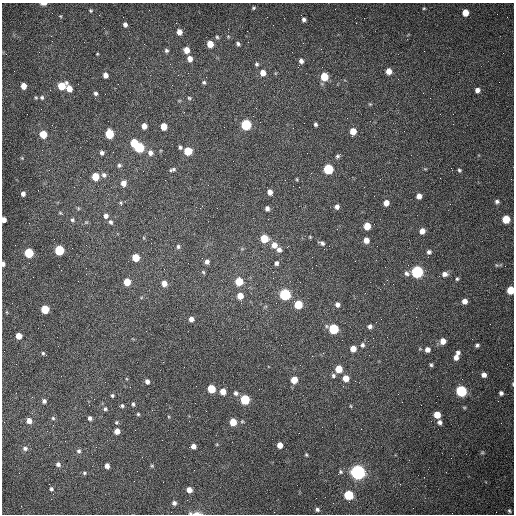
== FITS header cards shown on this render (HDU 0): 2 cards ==
NAXIS1  =                  512 /fastest changing axis
NAXIS2  =                  512 /next to fastest changing axis

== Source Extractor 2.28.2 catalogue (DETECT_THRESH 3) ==
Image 512 x 512 px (HDU 0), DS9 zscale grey, 1 PNG px = 1 image px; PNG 516 x 516 px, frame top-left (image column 1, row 512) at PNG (2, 3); no overlay
Background 1480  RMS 22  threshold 65.9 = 3 sigma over >= 5 px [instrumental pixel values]
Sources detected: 174; all 174 listed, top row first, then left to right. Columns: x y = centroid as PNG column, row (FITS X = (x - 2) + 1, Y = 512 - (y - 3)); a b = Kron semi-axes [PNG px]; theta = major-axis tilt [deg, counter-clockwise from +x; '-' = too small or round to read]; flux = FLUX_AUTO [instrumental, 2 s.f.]
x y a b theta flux
43 4 6 3 1 7100
253 8 4 3 - 1700
424 8 3 3 - 1400
91 11 4 4 - 1700
465 13 5 5 - 18000
60 16 4 4 - 1300
304 19 4 4 - 3800
356 23 3 2 - 1200
125 25 5 4 - 4800
179 32 5 5 - 11000
51 36 3 2 - 1500
217 37 5 5 - 2200
210 44 5 5 - 22000
238 44 5 4 - 3100
166 50 5 5 - 3100
186 50 5 5 - 14000
97 54 3 2 - 1200
190 59 6 5 - 10000
301 61 6 5 - 5400
256 64 5 5 - 2700
389 71 6 5 - 12000
263 73 6 6 - 13000
105 75 5 5 - 8200
324 77 6 5 - 40000
204 82 5 5 - 2600
23 86 5 4 - 13000
61 86 7 5 39 36000
69 89 6 5 - 15000
477 90 5 5 - 6400
96 93 5 5 - 3300
105 94 2 2 - 670
42 97 6 5 - 2900
189 98 5 4 - 2100
370 104 5 4 - 1600
316 124 4 4 - 3000
246 125 6 5 - 150000
144 126 5 5 - 10000
164 126 5 5 - 22000
293 128 2 2 - 790
353 131 5 5 - 20000
43 134 5 5 - 32000
109 134 6 5 - 66000
134 143 5 5 - 44000
180 147 4 3 - 2700
139 148 6 5 - 110000
188 151 5 5 - 49000
102 153 5 5 - 4100
150 153 7 6 - 6900
337 156 6 5 - 3000
22 158 4 4 - 1200
119 165 5 5 - 3000
328 169 6 5 - 110000
172 170 7 4 17 3000
459 170 5 4 - 2200
104 175 8 6 -56 4700
95 177 5 5 - 32000
297 179 5 3 - 1500
123 183 6 5 - 9900
299 187 2 2 - 960
270 192 5 5 - 8700
23 194 4 4 - 5100
419 196 5 5 - 8700
497 201 6 5 - 3500
121 203 5 4 - 1800
386 203 5 5 - 11000
337 207 5 5 - 5500
78 208 6 3 -73 1500
267 208 5 4 - 5300
60 213 5 4 - 1700
106 216 6 5 - 5700
506 219 6 5 - 39000
4 220 5 4 - 9400
72 220 5 5 - 2600
111 222 6 5 - 3200
367 226 5 5 - 25000
422 231 5 5 - 11000
310 237 5 3 - 1500
144 238 6 3 -71 1300
264 238 5 5 - 42000
366 240 5 5 - 11000
322 243 8 5 -27 4200
274 245 7 7 - 12000
178 247 6 4 -89 2800
59 250 6 5 - 99000
279 250 7 6 - 5800
429 252 6 5 - 3700
29 253 6 5 - 85000
136 258 5 5 - 36000
207 262 5 5 - 5100
276 263 5 5 - 4100
3 264 5 4 - 4300
497 265 5 4 - 1800
312 268 2 2 - 810
203 272 5 4 - 1800
417 272 6 6 - 280000
407 273 8 6 -39 4800
445 274 7 6 - 6600
273 278 2 2 - 790
457 279 5 4 - 2100
127 282 5 5 - 31000
239 282 5 5 - 42000
164 283 6 5 - 12000
511 290 5 5 - 41000
285 294 6 6 - 200000
240 296 6 6 - 17000
464 301 5 5 - 8500
337 304 6 5 - 6200
298 305 5 5 - 50000
45 309 5 5 - 54000
191 319 5 4 - 7700
381 319 2 2 - 840
370 326 5 5 - 4800
333 329 6 5 - 110000
19 336 5 5 - 17000
443 341 5 5 - 12000
362 345 6 6 - 3900
477 345 4 3 - 2800
353 349 5 5 - 15000
427 350 6 5 - 7500
43 353 5 4 - 2100
458 353 5 5 - 4100
456 357 6 5 - 7400
431 365 4 3 - 2400
339 369 5 5 - 26000
484 375 5 4 - 6700
333 376 6 5 - 3300
346 378 6 6 - 16000
294 380 5 5 - 21000
147 382 5 4 - 5900
513 384 5 3 - 1200
211 389 5 5 - 49000
223 391 5 5 - 17000
461 391 6 6 - 170000
236 393 6 5 - 4500
501 393 4 4 - 3900
112 395 4 3 - 2200
245 399 6 5 - 99000
44 401 5 5 - 4000
133 404 6 4 -79 2500
122 406 5 5 - 2400
351 406 5 3 - 1500
105 409 6 5 - 2600
138 414 4 4 - 1800
437 415 5 5 - 20000
53 418 5 5 - 2400
90 418 4 4 - 4000
29 421 5 5 - 11000
189 421 2 2 - 730
242 421 5 5 - 1700
116 422 5 4 - 2000
233 422 5 5 - 28000
440 422 5 5 - 4700
117 431 5 5 - 13000
280 445 5 4 - 13000
193 446 5 4 - 8300
25 448 7 6 - 4700
79 451 6 6 - 3400
482 452 5 5 - 1900
306 455 5 4 - 1700
58 464 6 5 - 4800
107 466 5 4 - 7900
152 466 5 4 - 1800
341 472 6 5 - 2500
358 472 6 6 - 720000
84 473 5 5 - 2400
400 484 2 2 - 870
51 489 5 5 - 2900
189 490 5 5 - 13000
348 495 6 5 - 89000
316 498 2 2 - 3400
174 503 5 5 - 4800
317 509 4 4 - 3100
509 511 5 5 - 2500
197 513 13 4 -1 7600
At the frame edge (FLAGS 8, measured only in part): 6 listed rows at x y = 43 4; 4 220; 3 264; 511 290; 513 384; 197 513